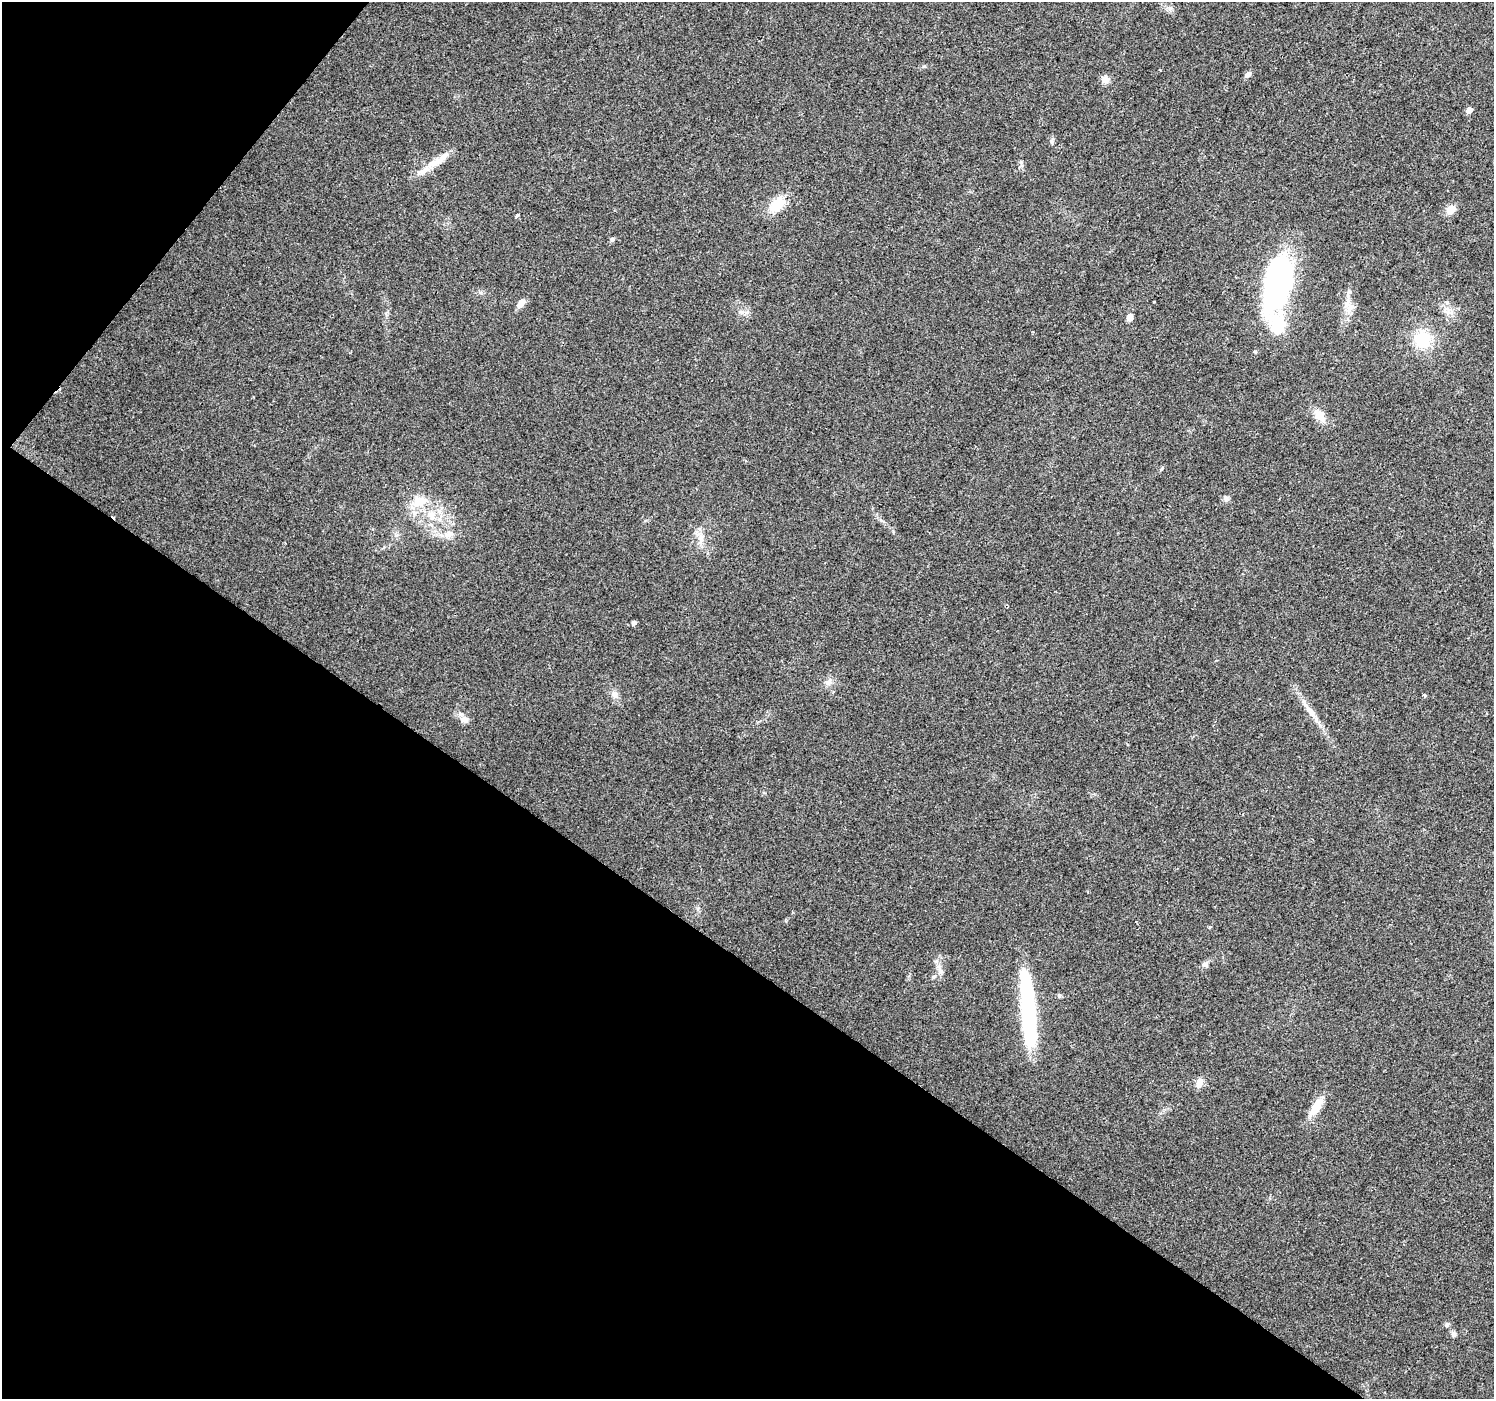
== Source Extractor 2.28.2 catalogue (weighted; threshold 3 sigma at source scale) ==
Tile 9 of 4 x 4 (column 1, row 3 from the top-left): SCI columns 6-1497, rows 1643-3039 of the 5974 x 6013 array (HDU 1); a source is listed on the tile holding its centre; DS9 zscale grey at full resolution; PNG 1496 x 1401 px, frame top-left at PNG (2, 2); no overlay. Shown black and unused: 35% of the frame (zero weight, under 2 of 3 exposures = <1% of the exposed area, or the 3 px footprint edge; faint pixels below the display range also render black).
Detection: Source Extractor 2.28.2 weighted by HDU 2 'WHT'; one run over the whole footprint, this tile lists its part. Background 0.0326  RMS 0.0065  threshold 0.0291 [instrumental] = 3 sigma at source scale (4.5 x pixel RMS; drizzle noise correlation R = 1.50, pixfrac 1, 0.0396/0.0396 arcsec/px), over >= 5 px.
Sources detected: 41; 1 inside a brighter object's white glare — not listed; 3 inside a brighter listed object's ellipse — not listed separately; the other 37 listed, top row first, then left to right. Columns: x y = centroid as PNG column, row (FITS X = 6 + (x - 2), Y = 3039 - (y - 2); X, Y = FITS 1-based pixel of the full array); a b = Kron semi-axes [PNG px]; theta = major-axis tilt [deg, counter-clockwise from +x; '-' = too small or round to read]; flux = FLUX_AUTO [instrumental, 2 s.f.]
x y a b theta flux
1248 74 7 6 - 2.5
1105 80 11 9 -9 3.7
1469 110 5 5 - 4.8
1051 141 7 4 -89 1.3
434 163 24 9 18 9.3
1021 164 13 5 73 1.9
777 204 18 12 44 16
1450 209 12 10 43 5.5
517 215 5 4 - 1.1
612 239 6 5 - 1.2
1277 281 70 30 79 110
1349 293 19 5 79 3.8
521 303 10 7 53 4.5
1350 308 15 7 47 4.8
1130 317 8 6 87 3.6
1423 340 18 17 - 25
1320 415 16 11 -47 8.1
1226 499 8 6 70 1.7
420 501 23 16 17 14
431 515 14 11 -45 8.3
449 534 13 9 26 4.7
701 538 15 9 -79 5.7
634 623 5 4 - 1.8
828 682 12 8 54 3.4
614 695 12 8 -66 3.6
1424 695 4 3 - 1.5
1310 711 21 6 -52 6
464 719 12 9 -2 3.5
1205 964 8 6 14 1.9
940 972 7 6 - 2
934 976 6 4 19 1
1059 995 6 5 - 1
1028 1010 60 16 -87 67
1199 1083 12 9 71 4.2
1316 1107 23 9 58 12
1447 1325 6 6 - 1.5
1453 1334 8 6 -90 1.8
Unlisted compact peaks at least as high as the median listed source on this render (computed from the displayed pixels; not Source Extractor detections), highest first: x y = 924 66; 742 312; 1162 468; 786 921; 481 293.